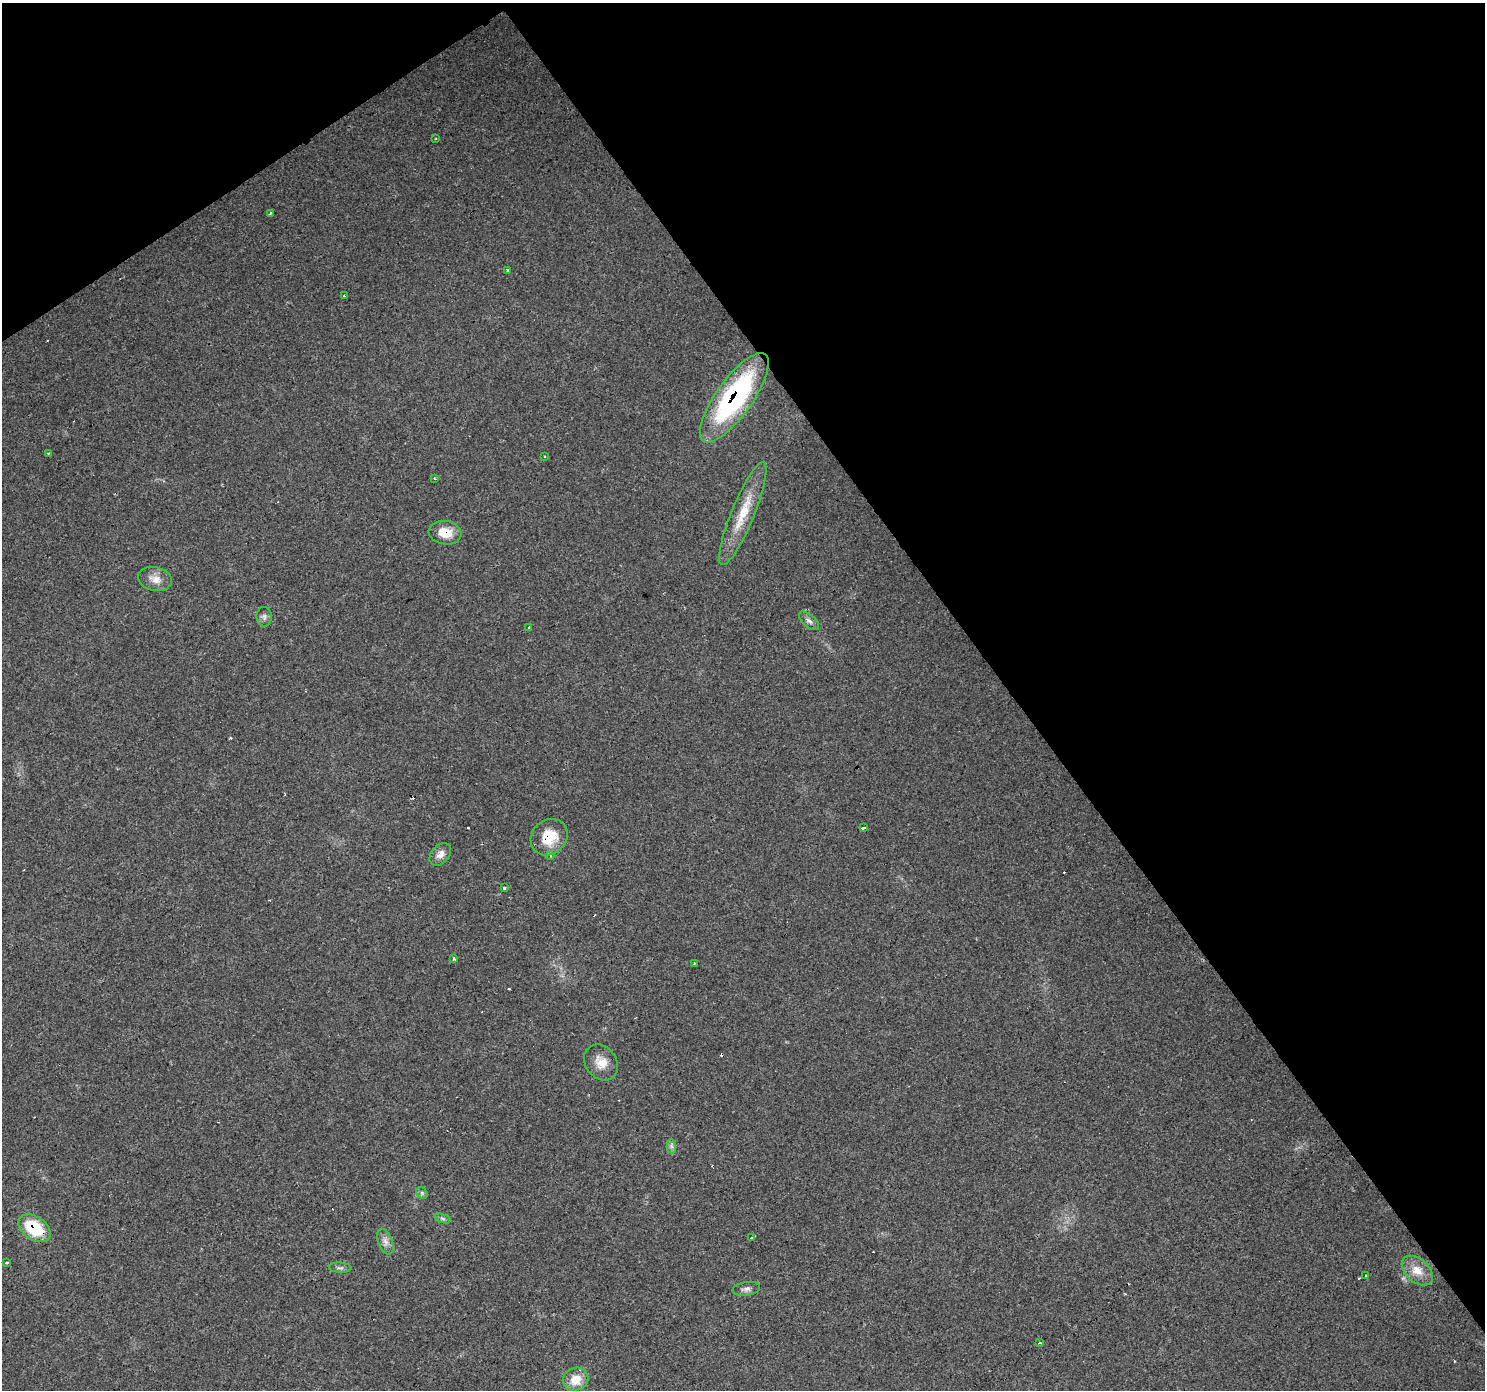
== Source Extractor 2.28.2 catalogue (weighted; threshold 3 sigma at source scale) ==
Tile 3 of 4 x 4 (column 3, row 1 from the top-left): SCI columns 2969-4451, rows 4352-5739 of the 5935 x 5862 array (HDU 1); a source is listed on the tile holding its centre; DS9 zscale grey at full resolution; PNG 1487 x 1392 px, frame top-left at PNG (2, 3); each listed source drawn as its Kron ellipse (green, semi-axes under 4 px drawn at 4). Shown black and unused: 36% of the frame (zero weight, under 3 of 4 exposures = <1% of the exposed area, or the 3 px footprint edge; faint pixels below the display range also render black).
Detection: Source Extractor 2.28.2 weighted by HDU 2 'WHT'; one run over the whole footprint, this tile lists its part. Background 0.0161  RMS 0.003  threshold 0.0136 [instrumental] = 3 sigma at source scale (4.5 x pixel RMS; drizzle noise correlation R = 1.50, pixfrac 1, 0.0396/0.0396 arcsec/px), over >= 5 px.
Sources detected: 45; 10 cosmic-ray / hot-pixel residue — neither listed nor drawn; the other 35 listed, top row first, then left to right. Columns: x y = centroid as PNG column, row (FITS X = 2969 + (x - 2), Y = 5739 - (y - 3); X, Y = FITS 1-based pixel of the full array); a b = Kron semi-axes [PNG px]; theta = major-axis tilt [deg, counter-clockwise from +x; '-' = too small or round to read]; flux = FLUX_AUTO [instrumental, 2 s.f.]
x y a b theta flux
436 139 3 2 - 0.34
270 213 3 3 - 0.43
508 270 3 3 - 0.54
345 296 3 2 - 0.55
734 398 53 18 54 50
48 453 2 2 - 0.24
544 456 3 2 - 0.36
434 478 3 2 - 0.26
743 514 55 11 68 9.6
445 533 16 11 -8 5
155 579 17 12 -11 3.1
264 617 10 7 -85 1
809 621 12 6 -41 1.2
529 627 3 3 - 0.58
863 828 4 3 - 1.7
549 837 19 17 43 8.4
440 854 13 9 48 2
550 856 3 3 - 1.1
504 888 3 3 - 1.8
454 958 4 3 - 1.1
694 963 3 2 - 0.29
601 1062 19 15 -53 4.3
671 1146 7 5 -88 0.79
422 1193 6 5 - 0.61
442 1218 8 3 -19 0.58
34 1228 18 11 -35 14
751 1238 4 3 - 6.5
385 1242 13 7 -69 1.6
7 1262 4 2 - 0.35
340 1268 11 5 -4 0.76
1417 1271 18 11 -42 4.4
1366 1275 3 3 - 0.91
746 1289 14 7 9 1.3
1040 1343 3 2 - 0.34
575 1379 13 11 27 4.7
Overlapping masked pixels (flux is a lower limit): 4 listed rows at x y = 734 398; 445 533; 549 837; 34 1228